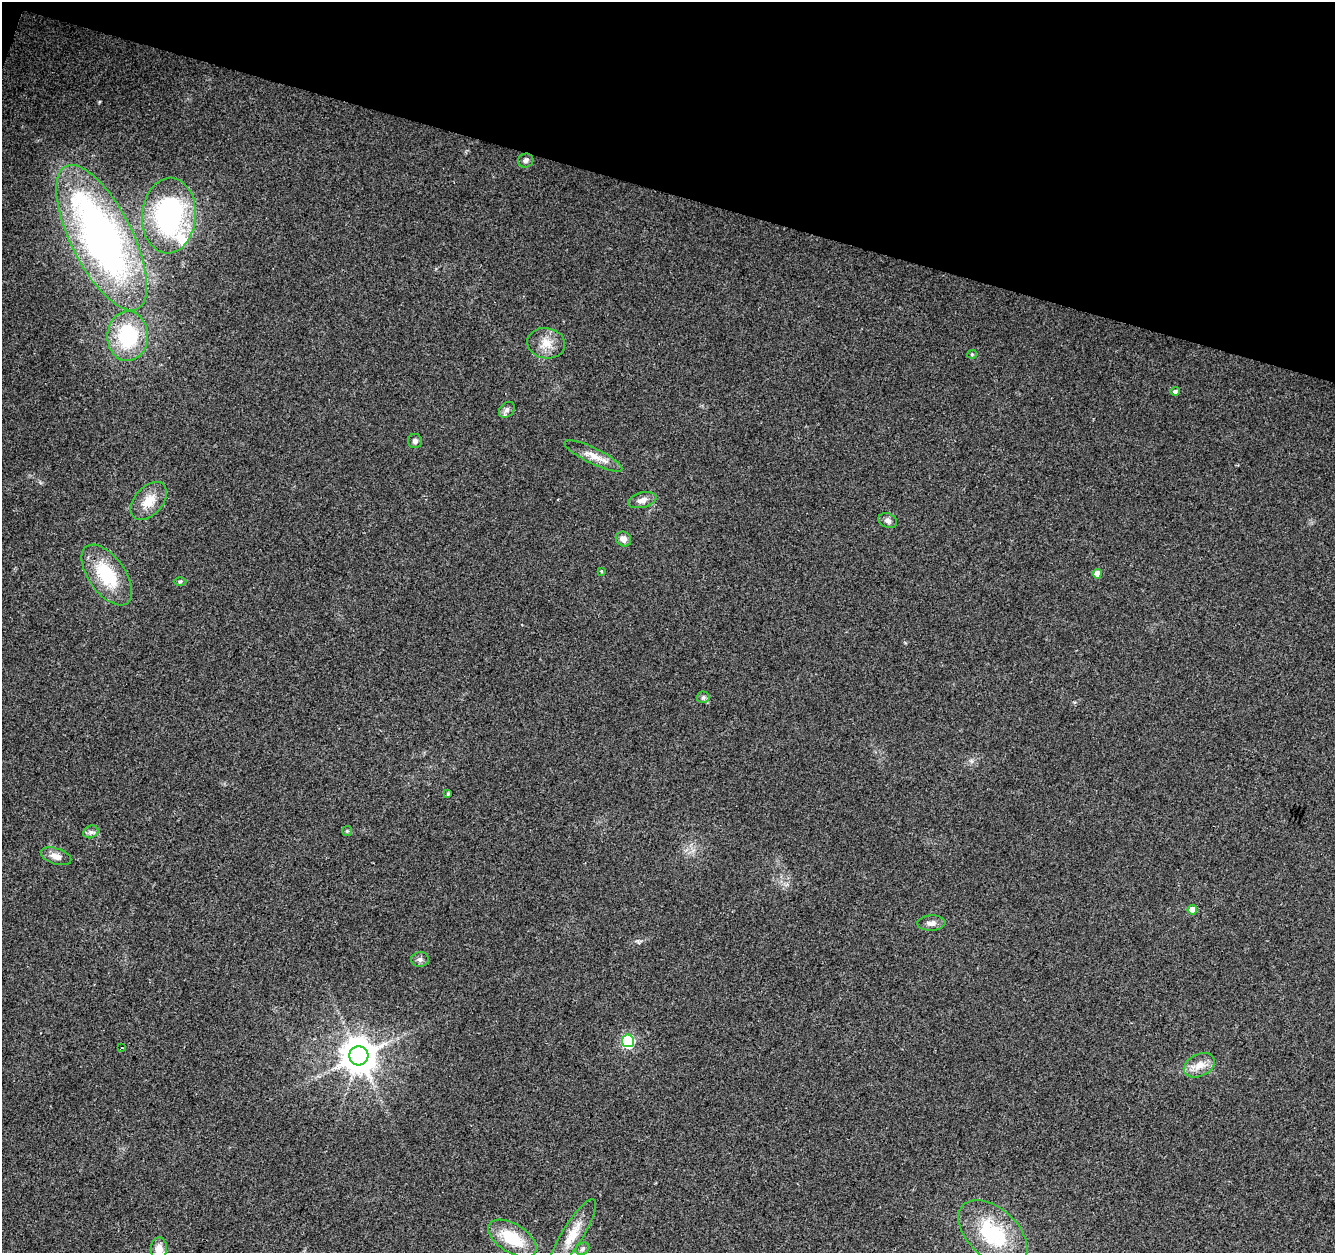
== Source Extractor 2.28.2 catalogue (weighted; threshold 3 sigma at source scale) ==
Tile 2 of 4 x 4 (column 2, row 1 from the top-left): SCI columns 1341-2673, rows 4033-5283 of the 5338 x 5499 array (HDU 1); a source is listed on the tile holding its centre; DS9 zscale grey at full resolution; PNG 1337 x 1255 px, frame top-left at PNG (2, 2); each listed source drawn as its Kron ellipse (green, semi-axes under 4 px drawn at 4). Shown black and unused: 15% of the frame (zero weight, under 2 of 3 exposures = <1% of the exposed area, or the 3 px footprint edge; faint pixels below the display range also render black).
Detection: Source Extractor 2.28.2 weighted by HDU 2 'WHT'; one run over the whole footprint, this tile lists its part. Background 0.0384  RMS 0.0071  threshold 0.0319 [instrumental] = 3 sigma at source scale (4.5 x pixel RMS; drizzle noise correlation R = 1.50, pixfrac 1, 0.0396/0.0396 arcsec/px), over >= 5 px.
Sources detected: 36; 1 inside a brighter listed object's ellipse — not listed separately; the other 35 listed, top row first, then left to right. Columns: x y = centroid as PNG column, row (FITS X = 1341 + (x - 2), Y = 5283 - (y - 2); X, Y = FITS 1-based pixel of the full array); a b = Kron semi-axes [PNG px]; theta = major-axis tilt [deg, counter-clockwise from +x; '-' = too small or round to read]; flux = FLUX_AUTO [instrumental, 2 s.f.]
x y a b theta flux
526 160 8 7 - 2
169 216 38 27 85 120
102 238 80 31 -63 350
128 336 25 20 88 53
546 343 19 15 -9 10
972 354 5 4 - 0.81
1175 391 5 4 - 1.9
507 410 9 6 45 2.4
415 441 7 7 - 2.6
593 456 32 8 -26 8.8
642 500 14 7 14 4.6
149 501 22 14 49 13
888 521 9 7 -24 2.5
623 539 8 7 - 4.2
601 571 4 3 - 0.76
1097 574 5 4 - 7.4
107 575 35 18 -54 36
180 581 6 4 1 1
703 697 6 6 - 1.7
448 794 3 3 - 0.91
347 831 5 5 - 0.96
91 832 8 6 22 2.4
56 856 16 8 -17 5.4
1192 910 5 4 - 11
931 923 14 7 3 3.8
420 959 9 7 -2 2.4
628 1041 6 6 - 100
122 1048 3 2 - 0.61
359 1056 9 9 - 1600
1199 1065 16 11 25 8.8
993 1233 41 24 -43 49
572 1235 41 10 58 15
512 1238 27 14 -32 27
159 1249 12 8 86 7.7
582 1249 7 5 34 1.7
Isophote crosses this tile's border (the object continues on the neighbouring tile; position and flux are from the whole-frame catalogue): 1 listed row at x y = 159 1249